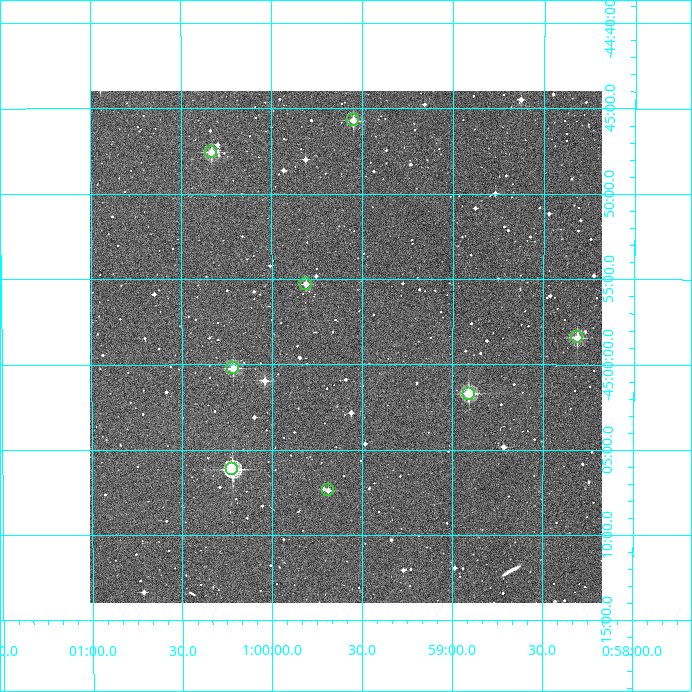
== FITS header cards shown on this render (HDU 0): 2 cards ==
NAXIS1  =                  512
NAXIS2  =                  512

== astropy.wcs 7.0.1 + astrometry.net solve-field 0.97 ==
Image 512 x 512 px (HDU 0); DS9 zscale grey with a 90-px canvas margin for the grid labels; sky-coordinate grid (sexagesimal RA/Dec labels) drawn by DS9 from the SOLVED WCS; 8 Tycho-2 reference stars matched to detected sources circled (green)
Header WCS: RA---TAN/DEC--TAN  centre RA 00:59:35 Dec -44:59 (14.90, -44.98 deg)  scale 3.52 arcsec/px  FOV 30.0' x 30.0'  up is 0 deg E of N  parity normal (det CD < 0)
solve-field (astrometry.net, Tycho-2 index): VERIFIED the header's WCS against the Tycho-2 star catalogue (verified at 2 index scales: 7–8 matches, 0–1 conflicts across passes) and refined it, rather than solving blind
Solved WCS: RA---TAN-SIP/DEC--TAN-SIP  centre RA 00:59:35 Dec -44:59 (14.90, -44.98 deg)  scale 3.52 arcsec/px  FOV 30.1' x 30.0'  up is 0 deg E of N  parity normal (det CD < 0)
The solver's refit moves the header's centre by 1.1 arcsec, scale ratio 1.002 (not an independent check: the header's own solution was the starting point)
Tycho-2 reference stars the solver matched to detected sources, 8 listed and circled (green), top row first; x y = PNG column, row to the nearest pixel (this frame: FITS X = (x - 92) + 1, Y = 512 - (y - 91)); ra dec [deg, ICRS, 3 dp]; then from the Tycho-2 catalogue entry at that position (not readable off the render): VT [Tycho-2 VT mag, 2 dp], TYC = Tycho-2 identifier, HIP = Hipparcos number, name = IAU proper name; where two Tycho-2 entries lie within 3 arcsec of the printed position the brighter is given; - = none
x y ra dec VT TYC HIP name
355 120 14.887 -44.762 10.62 7539-508-1 - -
213 152 15.083 -44.793 10.95 7539-333-1 - -
308 284 14.953 -44.921 11.61 7539-332-1 - -
579 337 14.578 -44.974 10.40 7539-236-1 - -
235 368 15.053 -45.004 10.03 8032-1124-1 - -
471 394 14.727 -45.029 10.36 8031-709-1 - -
234 469 15.055 -45.103 9.29 8032-1175-1 - -
330 490 14.922 -45.123 12.08 8031-505-1 - -